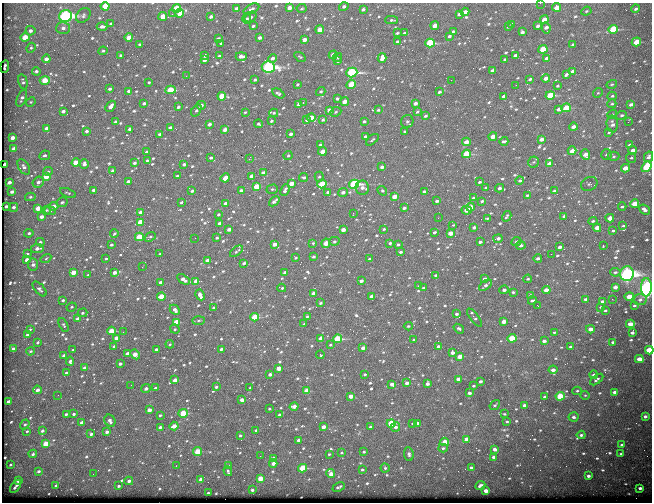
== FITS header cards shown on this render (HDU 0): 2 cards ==
NAXIS1  =                  650
NAXIS2  =                  500

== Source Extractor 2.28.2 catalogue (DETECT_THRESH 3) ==
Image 650 x 500 px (HDU 0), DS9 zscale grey, 1 PNG px = 1 image px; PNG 654 x 504 px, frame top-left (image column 1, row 500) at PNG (2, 3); each listed source drawn as its Kron ellipse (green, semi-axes under 4 px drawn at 4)
Background 574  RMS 3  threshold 9.04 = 3 sigma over >= 5 px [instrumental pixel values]
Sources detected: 713; of the 713, the 500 brightest by FLUX_AUTO listed and drawn (213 fainter detections omitted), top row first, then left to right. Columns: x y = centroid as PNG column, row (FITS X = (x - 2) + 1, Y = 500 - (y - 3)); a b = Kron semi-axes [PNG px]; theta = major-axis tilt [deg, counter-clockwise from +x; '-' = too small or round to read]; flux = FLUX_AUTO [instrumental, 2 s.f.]
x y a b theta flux
540 3 2 2 - 290
105 6 4 4 - 4200
344 7 5 4 - 540
556 7 4 3 - 1400
177 8 4 4 - 5400
289 8 4 3 - 1400
301 8 5 4 - 270
237 9 4 4 - 1500
251 9 8 4 28 540
363 9 4 3 - 440
636 9 4 3 - 360
586 11 5 4 - 250
465 12 4 3 - 1500
180 13 4 4 - 4200
172 14 4 4 - 320
459 14 4 3 - 340
83 15 8 6 50 520
66 16 6 6 - 55000
163 16 4 4 - 2800
211 17 4 3 - 510
251 17 6 4 35 570
247 19 5 4 - 320
391 20 6 4 1 300
544 20 4 3 - 2300
111 24 3 3 - 440
512 24 4 2 - 310
253 26 3 3 - 330
435 26 4 4 - 1900
538 26 4 3 - 470
102 27 5 3 - 650
508 27 3 2 - 220
63 28 7 6 - 790
546 28 5 4 - 780
613 29 5 4 - 12000
320 30 4 4 - 3000
30 31 5 4 - 610
453 31 3 3 - 230
522 32 4 3 - 520
397 33 3 3 - 260
404 33 3 3 - 370
449 36 3 3 - 360
25 37 4 4 - 2500
129 38 4 4 - 2900
260 38 3 3 - 560
219 39 3 3 - 410
305 40 4 3 - 1300
397 42 3 3 - 290
636 42 5 4 - 4900
430 43 4 4 - 14000
140 44 3 3 - 250
221 44 3 3 - 400
573 44 4 3 - 370
31 48 5 4 - 300
543 49 4 4 - 5000
103 51 4 4 - 300
121 55 3 3 - 280
333 55 4 4 - 1800
515 55 4 3 - 390
205 56 4 3 - 720
219 56 3 3 - 260
241 56 5 3 - 1000
300 57 6 3 -34 230
337 57 5 4 - 390
272 58 4 4 - 750
382 58 5 4 - 1900
547 58 4 3 - 930
46 59 4 4 - 1000
505 59 3 2 - 230
204 60 4 3 - 810
338 61 4 3 - 310
5 66 6 2 83 440
268 67 6 5 - 42000
36 71 4 3 - 390
492 71 4 3 - 660
572 71 4 3 - 580
352 73 6 4 17 26000
566 74 4 3 - 360
186 76 3 2 - 270
546 78 4 3 - 1600
530 79 3 2 - 400
45 80 5 4 - 4700
255 80 3 3 - 300
451 80 2 2 - 700
23 82 8 4 -77 370
149 82 3 3 - 250
297 84 3 3 - 240
612 84 5 4 - 230
351 85 5 4 - 4800
516 85 2 2 - 300
557 86 3 2 - 220
110 89 3 3 - 400
170 90 5 4 - 6200
129 91 4 3 - 620
321 91 5 4 - 280
439 92 3 3 - 380
278 93 7 4 -31 400
598 93 5 4 - 230
550 95 5 4 - 8600
222 96 4 4 - 5000
504 96 3 3 - 530
612 96 5 4 - 320
22 98 9 4 67 540
337 99 3 3 - 390
31 102 5 4 - 220
345 102 4 3 - 1900
144 103 4 3 - 440
303 103 3 2 - 980
415 103 4 3 - 740
612 104 4 4 - 270
631 104 4 3 - 600
201 105 4 3 - 720
299 105 4 3 - 900
111 106 6 4 49 1100
178 107 3 3 - 410
566 108 5 3 - 6500
559 109 4 3 - 1300
196 110 7 4 56 390
329 110 4 3 - 2000
378 110 3 3 - 250
63 111 4 3 - 670
245 112 3 3 - 230
336 112 6 4 24 290
417 112 3 3 - 300
274 113 4 3 - 270
612 114 5 4 - 230
622 115 5 4 - 390
426 116 4 3 - 360
311 118 4 3 - 2500
307 120 4 3 - 480
323 120 4 4 - 310
271 121 3 3 - 290
364 121 3 3 - 380
407 121 6 6 - 480
116 122 4 3 - 570
628 122 3 2 - 360
209 124 4 3 - 800
259 124 4 3 - 360
612 124 8 5 -85 830
573 127 4 3 - 1100
47 128 4 3 - 880
170 128 4 3 - 870
130 129 4 3 - 1000
225 130 4 3 - 1000
87 131 3 3 - 450
405 131 3 3 - 240
609 133 3 3 - 230
159 134 3 3 - 360
291 134 3 3 - 580
365 136 3 3 - 300
493 137 4 3 - 2100
12 138 4 3 - 1200
541 139 4 3 - 1000
372 140 7 3 41 250
504 141 4 3 - 470
466 142 4 3 - 1500
320 145 4 3 - 540
630 145 4 3 - 490
14 149 4 3 - 1400
633 150 4 3 - 1100
322 151 4 3 - 2000
572 151 4 3 - 1600
147 152 4 3 - 700
466 154 4 4 - 9100
45 155 5 4 - 440
585 155 5 4 - 1700
606 155 5 5 - 390
288 156 5 3 - 270
614 156 6 4 1 310
649 157 5 4 - 540
211 158 4 3 - 360
631 158 5 5 - 300
249 159 3 2 - 2100
147 160 3 2 - 220
533 162 5 5 - 300
76 163 4 4 - 4100
134 163 3 3 - 420
549 163 4 3 - 1200
5 164 3 3 - 1300
84 164 5 4 - 820
184 164 3 3 - 410
24 167 8 5 -58 670
382 167 4 3 - 690
647 167 6 4 53 13000
625 168 4 3 - 2700
48 171 5 4 - 280
112 171 3 3 - 470
263 173 4 3 - 1100
46 176 4 4 - 2700
177 176 3 3 - 260
252 176 4 3 - 1400
304 177 4 4 - 340
319 177 5 4 - 300
225 178 5 3 - 2100
520 181 4 4 - 330
9 182 4 3 - 870
38 182 6 5 - 670
128 182 4 3 - 710
480 182 3 3 - 320
291 184 4 3 - 2300
322 184 4 4 - 6800
354 184 5 4 - 24000
589 184 8 6 25 540
256 187 4 4 - 4500
486 187 3 3 - 300
362 188 7 6 - 1100
499 188 4 3 - 550
272 189 6 4 19 290
94 190 3 3 - 540
241 190 3 3 - 430
285 190 6 3 65 550
192 191 3 3 - 400
382 191 5 4 - 270
424 191 3 3 - 340
554 191 4 3 - 300
12 192 4 3 - 680
328 192 3 3 - 400
343 192 5 4 - 750
68 193 8 3 -21 240
527 195 3 3 - 260
30 197 5 4 - 330
394 197 4 3 - 2400
474 198 3 3 - 400
274 201 6 3 43 570
437 201 3 3 - 360
482 201 3 3 - 330
62 202 5 5 - 380
181 202 3 2 - 270
226 203 4 3 - 1000
635 204 4 3 - 3300
6 206 3 3 - 500
54 206 4 4 - 1200
14 207 4 4 - 530
470 207 4 4 - 2400
622 207 4 3 - 310
38 208 4 4 - 2200
404 208 4 3 - 550
46 210 5 4 - 270
467 210 5 3 - 2200
644 210 6 4 -41 810
50 211 6 4 -4 330
140 212 3 3 - 540
353 213 3 2 - 270
218 214 3 3 - 330
507 216 5 3 - 340
564 216 4 3 - 370
42 217 4 3 - 1000
438 218 2 2 - 390
487 218 3 2 - 250
610 218 4 3 - 1800
593 221 4 4 - 330
140 222 4 3 - 3200
220 223 3 3 - 770
452 225 3 3 - 310
623 226 3 2 - 230
474 227 4 3 - 540
597 228 4 4 - 1800
229 229 4 3 - 920
384 229 3 3 - 280
343 230 4 3 - 1200
613 231 3 2 - 300
434 232 3 3 - 360
29 233 4 3 - 380
114 233 4 3 - 270
450 233 4 3 - 1800
139 237 4 4 - 7300
150 237 6 4 38 320
195 238 2 2 - 280
217 238 3 2 - 270
498 238 5 4 - 610
334 241 5 4 - 340
40 242 4 3 - 430
480 242 3 3 - 500
516 242 5 4 - 380
313 243 4 4 - 280
326 243 5 4 - 2900
390 243 4 3 - 340
275 244 4 3 - 1100
398 244 4 3 - 320
111 245 3 3 - 350
521 245 5 4 - 610
603 245 3 2 - 1100
560 247 4 3 - 720
37 248 6 4 7 840
236 251 7 3 38 320
400 252 3 3 - 400
27 254 4 3 - 280
160 254 3 2 - 230
551 254 2 2 - 1200
313 257 3 3 - 320
296 258 3 2 - 250
538 258 4 3 - 570
46 259 6 4 33 250
106 259 4 3 - 270
370 259 4 3 - 660
27 260 4 3 - 1600
208 261 4 3 - 1700
244 263 3 3 - 470
33 264 6 5 - 710
142 267 2 2 - 240
73 272 4 3 - 2700
114 272 4 3 - 1100
285 272 4 3 - 1100
615 272 5 4 - 400
627 274 7 7 - 82000
88 275 4 3 - 250
436 275 4 3 - 270
183 279 7 4 -35 1100
484 279 4 3 - 1000
528 279 4 3 - 250
196 281 4 4 - 1400
361 281 4 3 - 680
160 282 4 3 - 600
485 285 7 4 38 610
419 286 3 3 - 250
615 287 4 3 - 880
646 287 9 5 89 110000
282 288 4 3 - 310
423 288 3 3 - 300
40 289 9 5 -48 500
504 290 5 4 - 610
546 290 4 3 - 2900
513 292 3 3 - 310
313 294 4 3 - 1300
200 295 5 3 - 1300
531 295 4 4 - 450
161 296 4 4 - 4600
372 296 4 3 - 1400
629 297 4 3 - 4100
586 299 3 3 - 490
612 299 3 2 - 250
63 300 3 3 - 410
532 300 4 3 - 390
640 300 6 5 - 560
603 301 4 3 - 1100
320 303 3 3 - 290
538 306 3 2 - 480
634 306 3 3 - 270
71 307 5 4 - 240
601 307 3 3 - 290
213 308 4 3 - 360
175 310 5 4 - 820
605 310 3 2 - 250
82 313 5 4 - 370
456 314 3 3 - 400
307 316 3 3 - 260
255 317 4 4 - 7100
474 318 11 4 -53 450
78 319 4 3 - 1700
198 321 6 3 2 280
176 322 4 4 - 4900
504 322 4 3 - 1500
304 324 3 3 - 260
630 324 4 3 - 2200
64 325 7 4 -63 340
408 326 4 4 - 240
30 329 4 3 - 240
175 329 5 4 - 280
459 329 6 3 -39 410
590 329 4 3 - 1400
112 331 4 3 - 4900
123 332 2 2 - 450
554 332 4 3 - 260
632 333 4 3 - 560
27 335 3 3 - 300
116 338 4 3 - 1800
321 338 4 3 - 1500
512 338 4 4 - 6500
337 339 4 4 - 11000
414 340 3 3 - 390
544 341 4 3 - 690
37 342 3 3 - 240
613 342 4 3 - 440
170 344 4 4 - 250
330 345 4 4 - 240
114 346 3 3 - 510
438 346 3 3 - 460
570 347 3 3 - 330
363 348 4 3 - 940
13 349 4 3 - 1100
156 349 3 3 - 470
221 349 3 3 - 520
73 350 3 2 - 260
649 350 4 4 - 6700
30 351 4 3 - 260
452 353 4 3 - 870
128 354 4 3 - 2300
135 354 5 4 - 2100
320 355 4 3 - 360
64 356 4 3 - 810
460 356 4 3 - 2500
639 359 4 3 - 2500
70 361 4 4 - 560
120 364 3 3 - 560
85 368 4 3 - 1100
279 368 4 3 - 2300
553 370 4 4 - 1000
66 373 4 3 - 260
270 374 4 3 - 670
365 374 3 3 - 300
594 375 4 4 - 500
458 379 4 3 - 1000
175 380 4 3 - 1300
597 380 8 3 37 390
480 381 3 3 - 460
407 383 3 3 - 810
392 384 4 3 - 960
427 384 4 3 - 730
131 385 2 2 - 260
473 386 3 3 - 290
216 387 3 3 - 510
146 388 4 4 - 740
155 388 4 3 - 530
250 388 3 3 - 220
37 390 4 3 - 900
307 391 4 4 - 4400
577 391 5 4 - 290
615 392 4 3 - 1100
469 393 3 3 - 600
58 395 2 2 - 310
585 395 5 4 - 230
351 396 4 3 - 1700
560 396 4 4 - 8500
545 397 4 3 - 610
242 400 4 3 - 1400
9 402 4 3 - 1300
495 405 6 3 35 250
525 406 4 3 - 1400
294 407 4 4 - 1500
269 409 3 3 - 290
149 410 4 3 - 1600
183 413 5 4 - 6500
66 414 3 3 - 320
74 414 3 3 - 380
504 414 4 3 - 250
160 415 3 3 - 290
280 415 3 3 - 620
645 416 4 3 - 510
573 417 5 4 - 520
110 421 6 5 - 920
507 422 4 4 - 270
82 423 4 3 - 1200
391 423 4 4 - 8600
413 423 3 3 - 320
418 423 4 3 - 520
25 424 5 4 - 420
174 426 4 3 - 1800
160 427 4 3 - 440
323 427 4 3 - 1200
370 427 3 3 - 280
396 427 5 4 - 730
256 430 4 3 - 290
27 431 4 4 - 250
42 431 3 3 - 580
107 432 4 3 - 680
91 434 3 3 - 550
240 435 3 3 - 300
581 435 4 3 - 440
467 439 4 3 - 2000
299 440 4 3 - 1300
445 442 4 4 - 3500
46 443 4 4 - 3600
622 445 3 3 - 330
443 448 5 4 - 290
494 449 4 3 - 850
198 451 4 4 - 5900
364 452 3 3 - 260
342 453 4 3 - 260
33 454 4 3 - 390
329 454 3 3 - 220
409 454 7 4 -82 540
621 454 3 3 - 370
260 456 2 2 - 700
493 457 3 3 - 450
274 458 4 3 - 1400
273 463 4 4 - 1000
10 465 3 3 - 260
176 466 3 2 - 230
228 466 4 4 - 290
303 468 4 4 - 8600
385 468 4 4 - 310
471 468 4 3 - 560
362 470 4 4 - 270
38 471 4 4 - 430
228 471 5 3 - 340
93 474 2 2 - 270
331 474 4 4 - 2000
588 476 3 3 - 520
260 478 4 4 - 3500
201 479 4 3 - 1300
18 480 4 3 - 1200
129 481 4 4 - 780
56 485 3 3 - 310
480 485 5 3 - 440
16 486 7 3 53 520
119 486 3 3 - 380
339 487 6 3 25 440
640 488 4 3 - 510
252 490 3 3 - 510
486 491 4 3 - 1400
208 493 3 3 - 260
At the frame edge (FLAGS 8, measured only in part): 5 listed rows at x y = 540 3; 105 6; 647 167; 646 287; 649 350
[213 fainter detections neither listed nor drawn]